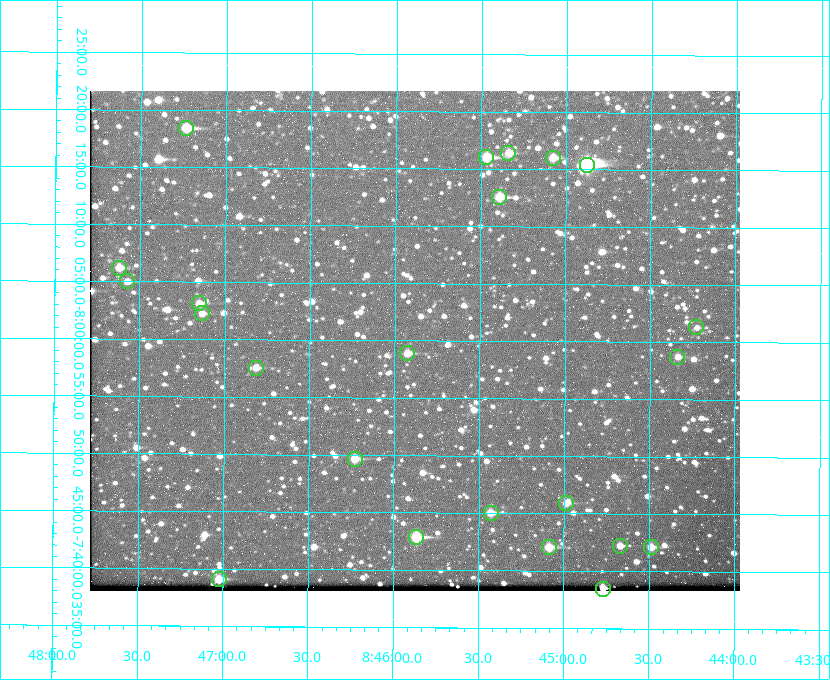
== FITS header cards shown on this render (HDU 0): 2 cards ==
NAXIS1  =                  650 / Width of table row in bytes
NAXIS2  =                  500 / Number of rows in table

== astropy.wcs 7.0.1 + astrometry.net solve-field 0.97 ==
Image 650 x 500 px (HDU 0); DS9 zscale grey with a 90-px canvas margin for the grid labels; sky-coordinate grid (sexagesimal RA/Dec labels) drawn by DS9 from the SOLVED WCS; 23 Tycho-2 reference stars matched to detected sources circled (green)
Header WCS: none
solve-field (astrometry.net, Tycho-2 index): SOLVED blind (the file carries no WCS)
Solved WCS: RA---TAN-SIP/DEC--TAN-SIP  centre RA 08:45:53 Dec -08:00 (131.47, -8.00 deg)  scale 5.24 arcsec/px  FOV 56.7' x 43.6'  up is +180 deg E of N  parity flipped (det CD > 0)
(file carries no celestial WCS; the grid is the blind solution)
Tycho-2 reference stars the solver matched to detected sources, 23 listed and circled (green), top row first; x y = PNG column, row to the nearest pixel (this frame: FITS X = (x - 90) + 1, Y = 500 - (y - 91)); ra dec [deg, ICRS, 3 dp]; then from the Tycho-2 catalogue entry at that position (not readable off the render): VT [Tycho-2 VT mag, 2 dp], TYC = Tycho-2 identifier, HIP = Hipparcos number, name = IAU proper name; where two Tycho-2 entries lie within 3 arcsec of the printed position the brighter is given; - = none
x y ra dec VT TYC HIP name
186 128 131.808 -8.307 9.64 5442-1713-1 - -
508 153 131.335 -8.274 10.98 5442-594-1 - -
486 157 131.367 -8.267 10.01 5442-454-1 - -
553 158 131.270 -8.267 10.78 5442-693-1 - -
587 165 131.219 -8.257 7.68 5442-1112-1 42924 -
499 197 131.348 -8.210 9.85 5442-617-1 - -
119 268 131.905 -8.103 11.02 5442-880-1 - -
127 281 131.893 -8.083 11.47 5442-1030-1 - -
199 303 131.787 -8.052 11.26 5442-527-1 - -
202 313 131.783 -8.038 11.46 5442-45-1 - -
696 327 131.057 -8.021 12.20 5442-277-1 - -
407 353 131.481 -7.982 10.84 5442-1444-1 - -
677 357 131.085 -7.979 12.05 5442-273-1 - -
256 368 131.703 -7.959 11.45 5442-1027-1 - -
355 459 131.557 -7.828 10.76 5442-1179-1 - -
566 503 131.247 -7.766 11.19 5442-426-1 - -
491 513 131.357 -7.750 10.86 5442-458-1 - -
416 537 131.466 -7.715 9.32 5442-1286-1 43006 -
620 546 131.168 -7.704 11.38 5442-657-1 - -
549 547 131.272 -7.701 10.67 5442-1279-1 - -
651 547 131.122 -7.702 11.05 5442-69-1 - -
219 579 131.756 -7.652 10.62 5442-824-1 - -
603 589 131.192 -7.641 10.08 5442-772-1 - -